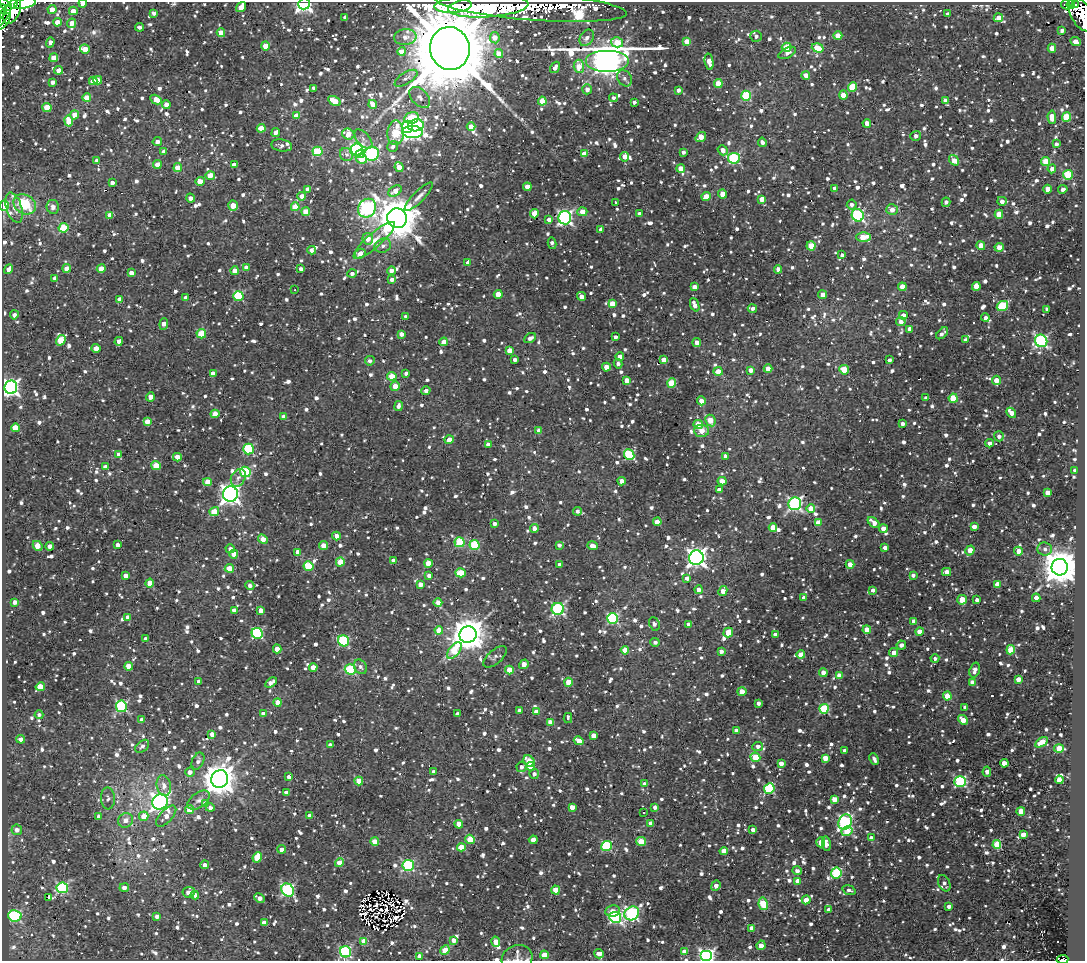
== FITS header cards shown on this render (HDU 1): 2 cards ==
NAXIS1  =                 1083
NAXIS2  =                  959

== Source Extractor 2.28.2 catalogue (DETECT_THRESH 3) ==
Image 1083 x 959 px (HDU 1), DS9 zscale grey, 1 PNG px = 1 image px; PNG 1087 x 963 px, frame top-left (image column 1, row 959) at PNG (2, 2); each listed source drawn as its Kron ellipse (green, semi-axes under 4 px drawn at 4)
Background 1.49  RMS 0.75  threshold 2.26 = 3 sigma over >= 5 px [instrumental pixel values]
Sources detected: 1967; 1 with non-positive FLUX_AUTO (blend fragments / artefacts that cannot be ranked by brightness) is neither listed nor drawn; of the other 1966, the 500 brightest by FLUX_AUTO listed and drawn (1466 fainter detections omitted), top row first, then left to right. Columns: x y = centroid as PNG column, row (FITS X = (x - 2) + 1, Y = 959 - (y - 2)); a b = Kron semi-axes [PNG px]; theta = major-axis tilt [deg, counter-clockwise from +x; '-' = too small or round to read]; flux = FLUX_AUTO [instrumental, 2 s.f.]
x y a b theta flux
25 3 11 5 12 28000
83 3 4 3 - 570
5 4 8 4 -44 3200
13 4 5 4 - 1800
304 4 6 5 - 15000
1066 5 5 3 - 230
1071 5 4 3 - 2300
1075 5 4 3 - 6000
453 6 19 7 3 19000
488 6 40 10 4 26000
531 6 96 14 -4 31000
241 7 5 4 - 760
2 9 5 3 - 1700
52 9 4 4 - 490
12 11 13 7 65 7300
73 11 4 4 - 560
154 13 4 4 - 200
947 14 3 3 - 220
1081 14 19 10 -60 2100
4 15 13 4 58 3500
345 17 4 4 - 210
998 18 5 4 - 460
4 21 9 4 53 380
57 22 4 4 - 490
72 23 5 4 - 460
140 27 4 3 - 200
1062 30 4 3 - 280
221 33 4 4 - 990
756 36 6 5 - 240
838 36 4 4 - 930
405 37 11 8 6 400
495 38 5 4 - 700
587 38 9 6 56 290
687 41 4 4 - 960
50 42 5 4 - 290
617 42 6 5 - 1200
1076 42 5 4 - 540
266 46 4 4 - 930
787 47 5 4 - 1900
450 48 21 20 - 790000
818 48 6 4 -18 1500
1052 48 4 4 - 610
85 49 5 4 - 690
402 51 4 4 - 760
787 53 9 5 27 250
499 54 4 4 - 820
54 58 4 4 - 840
607 61 22 11 0 110000
709 62 8 4 -79 680
579 66 7 5 -84 1100
555 67 6 4 56 260
59 70 4 4 - 570
806 75 4 4 - 570
406 78 13 5 32 240
625 78 8 7 - 200
98 80 4 4 - 760
93 81 4 4 - 750
53 82 4 4 - 230
718 84 4 4 - 1100
852 87 5 4 - 2000
313 88 4 3 - 200
587 89 5 4 - 350
678 90 4 3 - 220
843 95 4 4 - 1200
746 96 5 5 - 3400
420 97 12 8 -47 280
87 98 4 4 - 980
613 98 4 4 - 200
156 100 6 4 -29 710
945 100 4 4 - 290
334 101 7 4 -30 1300
542 101 4 4 - 1300
634 102 3 3 - 200
373 104 4 4 - 690
166 105 4 4 - 420
47 107 4 4 - 1100
74 115 4 4 - 710
296 116 4 4 - 830
1052 117 6 4 -87 640
1067 117 5 4 - 2100
411 118 7 5 14 1700
69 121 5 4 - 960
867 123 4 4 - 420
416 125 8 6 13 4500
471 126 4 4 - 570
407 127 6 5 - 3400
261 128 4 4 - 540
412 132 10 6 -2 12000
276 133 4 4 - 250
396 133 12 8 89 2700
348 134 6 5 - 750
916 136 5 5 - 250
701 137 6 4 36 780
363 139 11 6 -49 240
157 142 5 4 - 250
762 142 5 4 - 230
1056 144 4 3 - 200
282 145 10 6 -9 240
393 146 6 5 - 220
357 150 6 6 - 7000
723 150 5 5 - 370
164 151 4 3 - 310
318 151 5 5 - 2400
683 152 4 4 - 190
347 154 7 6 - 220
360 154 5 4 - 1800
372 154 7 7 - 8800
584 154 4 4 - 880
625 157 5 4 - 600
734 158 6 5 - 5000
361 159 5 4 - 890
97 160 4 3 - 270
954 160 6 4 -53 830
1046 162 4 4 - 1300
157 165 4 4 - 530
234 165 4 4 - 570
399 167 5 4 - 680
178 168 4 4 - 970
681 168 4 4 - 770
1052 169 4 4 - 320
210 175 5 4 - 880
1068 175 5 5 - 2500
200 181 4 4 - 670
112 183 4 4 - 310
527 187 4 4 - 630
835 188 4 3 - 220
308 189 4 4 - 360
1048 189 4 4 - 870
1063 189 5 4 - 210
395 191 7 5 32 520
723 194 4 4 - 730
302 196 4 4 - 480
419 197 19 5 45 330
706 197 4 4 - 1100
190 198 4 4 - 330
762 199 4 4 - 620
1002 201 5 4 - 350
615 202 3 3 - 740
946 202 4 3 - 200
25 204 12 9 -33 2400
852 205 5 5 - 220
4 206 5 4 - 3300
233 206 5 5 - 1000
53 207 7 6 - 280
295 207 4 4 - 950
14 208 16 7 -72 400
367 208 10 8 50 13000
892 210 6 5 - 530
306 212 4 4 - 1000
582 212 5 4 - 780
534 214 4 4 - 1200
640 214 4 4 - 410
999 214 4 4 - 860
110 215 4 4 - 520
858 215 6 6 - 7200
397 218 10 10 - 210000
565 218 6 6 - 13000
549 220 4 4 - 310
64 228 5 4 - 2100
601 229 4 4 - 450
863 237 7 5 0 1400
368 239 6 5 - 540
374 240 27 7 41 640
552 243 6 3 -79 220
383 246 8 6 25 240
811 246 4 4 - 1200
981 246 4 4 - 940
999 247 4 4 - 700
312 250 4 4 - 230
360 254 6 4 19 610
842 255 3 3 - 230
468 263 4 4 - 310
67 268 4 4 - 710
246 268 4 4 - 500
8 269 5 4 - 400
101 269 4 4 - 680
301 269 4 3 - 250
778 269 4 4 - 570
235 271 4 4 - 550
391 271 4 4 - 340
131 273 4 4 - 400
352 274 4 4 - 200
55 278 4 3 - 280
392 279 4 4 - 260
976 286 4 4 - 720
694 287 4 4 - 420
902 287 4 4 - 1000
295 290 3 3 - 310
498 294 4 4 - 750
823 295 4 4 - 490
238 296 5 5 - 3700
581 296 5 4 - 400
186 298 4 4 - 310
120 299 4 4 - 460
612 304 4 4 - 1000
695 305 7 4 -68 480
1002 306 6 5 - 3100
752 308 4 3 - 210
1047 309 4 3 - 210
14 315 4 4 - 250
903 315 4 4 - 350
406 317 4 4 - 190
985 318 4 4 - 270
901 321 5 4 - 300
164 324 6 4 85 390
910 329 4 4 - 470
942 333 7 3 45 210
201 334 4 4 - 1700
401 334 4 4 - 340
615 337 4 3 - 240
530 338 6 4 28 260
61 340 5 4 - 1700
966 340 4 3 - 280
119 341 4 3 - 370
1041 341 6 6 - 9900
444 342 4 4 - 540
697 342 4 4 - 440
96 348 4 4 - 580
509 351 4 4 - 650
620 356 4 4 - 630
515 360 4 3 - 200
664 360 4 4 - 730
889 360 3 3 - 230
370 361 5 4 - 220
618 364 5 4 - 240
606 367 4 4 - 870
768 369 4 4 - 580
751 370 4 4 - 380
844 370 5 4 - 1300
718 371 4 4 - 690
213 373 4 4 - 450
406 373 4 3 - 230
392 376 4 4 - 1100
627 380 4 4 - 600
996 380 5 4 - 670
672 383 4 4 - 1800
395 386 5 4 - 630
11 387 7 6 - 21000
426 391 4 4 - 270
150 397 4 4 - 520
926 398 4 3 - 210
953 398 4 4 - 2000
701 401 4 4 - 590
398 406 5 4 - 230
1011 413 5 4 - 630
215 414 4 4 - 970
284 417 4 4 - 400
147 421 4 4 - 740
710 421 6 5 - 980
698 424 5 4 - 1100
902 424 4 3 - 240
15 428 4 4 - 970
539 431 4 4 - 460
701 431 7 6 - 710
999 436 5 5 - 230
449 440 4 4 - 520
989 443 4 4 - 250
488 444 4 4 - 380
248 449 5 5 - 3700
119 454 4 4 - 190
629 455 5 5 - 4600
725 456 4 3 - 270
177 457 4 4 - 560
156 466 4 4 - 1100
105 467 4 4 - 330
1075 470 4 4 - 240
245 472 5 5 - 2900
238 478 9 7 61 240
622 481 4 4 - 740
722 481 4 4 - 650
208 482 4 4 - 950
719 490 4 4 - 390
1048 493 4 4 - 650
230 494 7 7 - 33000
795 504 6 6 - 12000
811 508 4 4 - 820
577 511 4 4 - 200
214 512 5 4 - 1300
657 522 4 4 - 830
874 522 7 4 -41 530
818 523 4 4 - 610
495 524 4 3 - 250
974 527 4 4 - 440
773 528 4 4 - 1000
534 529 4 4 - 310
883 529 4 4 - 720
336 536 4 4 - 530
263 539 5 4 - 700
460 542 5 5 - 2700
118 545 4 3 - 280
474 545 5 5 - 3100
559 545 4 3 - 200
38 546 5 4 - 1000
50 546 4 4 - 420
323 546 4 4 - 940
592 546 5 4 - 690
885 548 4 4 - 310
230 549 4 4 - 210
1045 549 7 6 - 200
970 550 5 4 - 790
1018 551 4 4 - 490
297 552 4 4 - 370
234 554 4 4 - 700
696 558 7 7 - 28000
393 560 4 4 - 320
340 562 4 4 - 1500
428 563 4 4 - 940
560 564 4 4 - 210
850 564 4 4 - 580
309 566 5 5 - 2600
1060 567 8 8 - 140000
229 568 4 4 - 950
947 572 4 4 - 480
461 573 5 4 - 1700
913 575 4 4 - 200
126 576 4 4 - 360
429 576 4 4 - 300
687 578 4 3 - 270
150 583 4 4 - 510
420 584 4 4 - 500
997 584 4 4 - 710
250 585 4 4 - 260
699 590 4 4 - 340
873 590 4 3 - 240
723 591 5 4 - 660
804 598 4 3 - 330
1036 598 4 4 - 560
962 600 5 4 - 1000
977 600 4 3 - 210
15 602 4 3 - 280
438 602 4 4 - 450
558 609 6 6 - 8400
234 610 4 4 - 450
260 610 4 4 - 590
128 617 4 4 - 330
612 618 5 5 - 6200
914 621 4 4 - 450
654 624 7 5 -65 200
689 624 4 3 - 350
439 630 4 4 - 930
867 630 4 4 - 710
919 631 4 4 - 420
257 633 5 5 - 5800
728 633 5 4 - 1200
775 634 4 3 - 240
468 635 9 8 - 120000
145 639 4 3 - 190
344 641 6 5 - 4000
655 642 5 4 - 210
901 645 4 4 - 290
277 649 4 4 - 760
454 650 10 5 50 2000
625 650 4 4 - 1200
1011 650 4 4 - 1700
721 651 4 4 - 270
894 653 4 4 - 420
801 655 4 4 - 1000
495 657 14 7 41 230
935 658 4 4 - 200
524 664 5 4 - 630
129 666 4 4 - 950
313 667 4 4 - 600
360 667 8 6 -58 200
350 669 5 5 - 3100
509 670 4 4 - 950
975 670 7 5 72 330
823 673 4 4 - 390
839 675 4 4 - 390
1018 679 4 4 - 520
199 682 4 4 - 280
271 682 7 3 32 360
568 682 4 4 - 1200
973 682 4 4 - 660
40 687 5 4 - 1600
742 692 4 4 - 860
947 696 4 4 - 1600
278 702 4 4 - 650
758 703 4 4 - 250
121 706 5 5 - 5700
965 707 4 4 - 270
824 709 5 4 - 3300
520 711 4 4 - 450
536 712 4 4 - 680
264 714 4 4 - 570
457 714 4 3 - 240
39 715 4 4 - 210
568 718 5 3 - 300
142 720 4 3 - 280
963 720 5 4 - 770
550 722 4 4 - 640
736 730 4 3 - 290
212 734 4 4 - 590
593 735 4 4 - 520
21 739 4 4 - 410
579 741 5 4 - 820
1042 742 7 4 34 1100
330 745 4 3 - 250
142 746 8 5 40 210
758 746 5 4 - 240
1059 749 5 4 - 1800
845 751 4 4 - 290
755 757 5 4 - 2100
825 758 4 4 - 940
874 759 6 4 -65 200
198 761 9 5 66 230
529 761 6 5 - 1200
781 763 4 4 - 370
1004 763 4 4 - 640
530 766 4 4 - 1100
521 767 5 5 - 210
190 772 5 4 - 330
433 772 4 4 - 210
987 772 5 4 - 340
534 774 5 4 - 210
289 777 4 3 - 230
220 779 9 8 - 110000
1059 780 4 4 - 650
359 781 4 4 - 1000
960 781 6 5 - 5900
645 784 4 4 - 450
164 786 10 7 -77 390
769 789 5 5 - 4400
286 793 4 4 - 410
108 798 11 7 -87 190
834 799 4 4 - 650
199 800 13 7 36 290
160 802 8 7 - 24000
205 803 4 4 - 300
572 807 4 4 - 500
655 807 4 4 - 220
210 808 4 4 - 210
190 810 5 4 - 850
1021 811 4 4 - 910
644 813 3 3 - 920
99 816 4 4 - 220
144 816 5 4 - 910
166 816 13 6 47 440
310 816 4 4 - 540
126 820 8 7 - 390
845 822 8 6 63 8500
650 823 4 4 - 260
459 824 4 4 - 1000
17 830 5 5 - 310
753 830 4 4 - 330
847 831 5 4 - 1800
1023 835 4 4 - 610
871 838 4 4 - 380
470 839 5 4 - 1400
533 840 4 4 - 490
375 841 4 4 - 780
641 841 5 4 - 1400
821 842 5 4 - 840
826 844 7 4 -80 290
997 845 4 4 - 2100
607 846 5 5 - 4100
461 847 4 4 - 930
282 849 4 4 - 470
724 851 4 4 - 750
257 857 5 4 - 1600
339 863 5 4 - 730
205 865 4 4 - 420
408 865 5 5 - 5400
797 871 5 4 - 240
836 873 5 5 - 3700
798 881 4 4 - 660
944 883 9 5 -65 240
716 886 5 4 - 320
62 888 5 5 - 6300
124 888 5 4 - 340
288 890 7 5 -49 8000
556 890 4 4 - 1700
849 890 7 4 -18 200
189 892 6 5 - 340
195 895 4 4 - 420
49 898 3 3 - 570
260 898 5 4 - 350
806 900 4 4 - 730
763 904 6 4 -79 2500
949 906 4 3 - 280
829 910 4 4 - 380
612 911 7 5 9 450
632 913 8 6 37 11000
15 916 6 5 - 5200
157 916 4 4 - 280
615 917 6 5 - 7500
264 923 4 4 - 650
752 928 4 4 - 660
454 940 4 4 - 350
364 941 4 4 - 1000
496 942 5 4 - 870
761 945 5 4 - 810
445 950 5 4 - 1000
345 952 6 5 - 6800
684 952 4 4 - 860
599 954 5 4 - 700
544 955 4 4 - 840
420 956 4 4 - 390
707 956 6 5 - 16000
517 958 15 13 21 390
1063 959 6 3 6 410
At the frame edge (FLAGS 8, measured only in part): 14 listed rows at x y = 25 3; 83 3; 5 4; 13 4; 304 4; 2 9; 1081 14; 4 15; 4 21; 4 206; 345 952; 707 956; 517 958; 1063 959
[1466 fainter detections neither listed nor drawn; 1 non-positive-flux detection neither listed nor drawn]